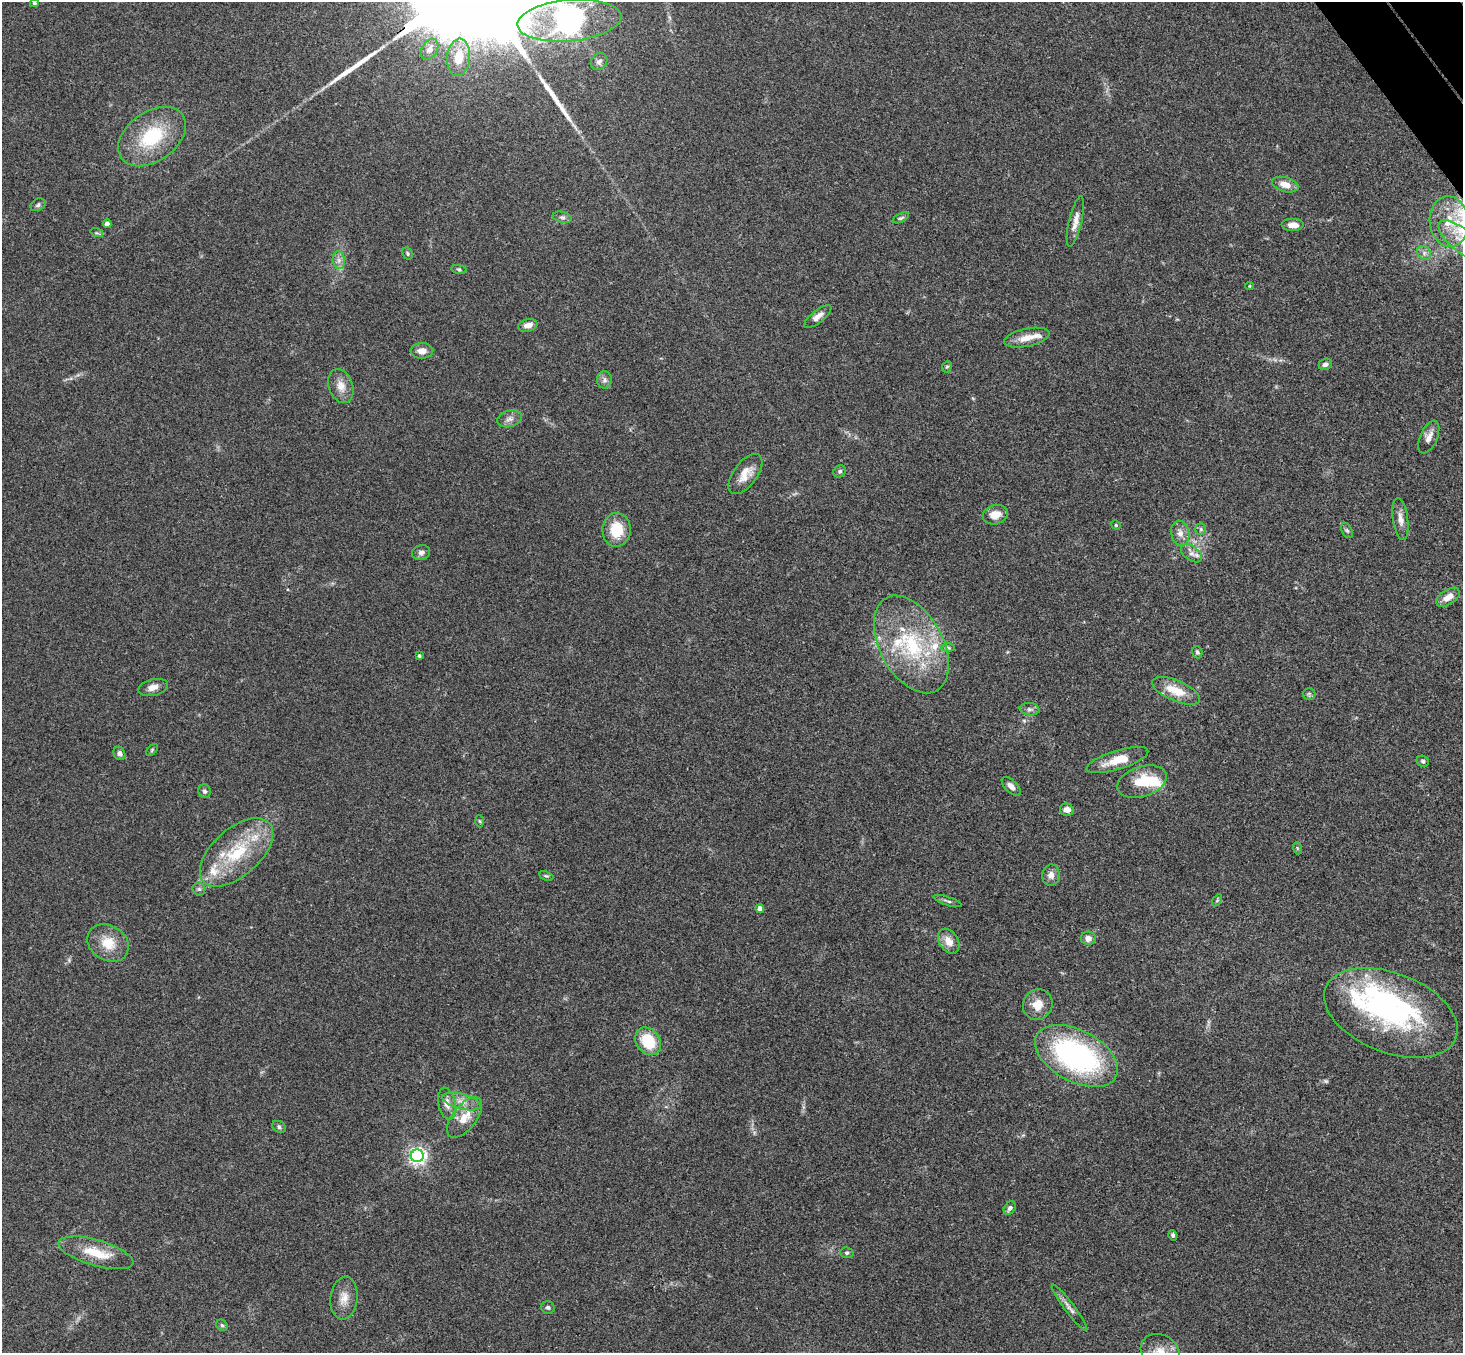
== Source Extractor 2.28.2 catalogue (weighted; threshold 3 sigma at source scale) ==
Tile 10 of 4 x 4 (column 2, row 3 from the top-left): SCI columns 1515-2975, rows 1682-3032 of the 5947 x 5928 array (HDU 1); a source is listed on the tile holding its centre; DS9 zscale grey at full resolution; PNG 1465 x 1355 px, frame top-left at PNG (2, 2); each listed source drawn as its Kron ellipse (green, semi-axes under 4 px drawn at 4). Shown black and unused: <1% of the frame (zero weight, under 3 of 4 exposures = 6% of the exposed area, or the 3 px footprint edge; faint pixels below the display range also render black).
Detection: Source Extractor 2.28.2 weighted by HDU 2 'WHT'; one run over the whole footprint, this tile lists its part. Background 0.18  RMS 0.0079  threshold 0.0357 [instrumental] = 3 sigma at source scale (4.5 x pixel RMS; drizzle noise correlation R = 1.50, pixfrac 1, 0.05/0.05 arcsec/px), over >= 5 px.
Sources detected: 103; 3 inside a brighter object's white glare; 2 long thin detections or spike segments (spike, bleed or trail) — neither listed nor drawn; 9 inside a brighter listed object's ellipse — not listed separately; the other 89 listed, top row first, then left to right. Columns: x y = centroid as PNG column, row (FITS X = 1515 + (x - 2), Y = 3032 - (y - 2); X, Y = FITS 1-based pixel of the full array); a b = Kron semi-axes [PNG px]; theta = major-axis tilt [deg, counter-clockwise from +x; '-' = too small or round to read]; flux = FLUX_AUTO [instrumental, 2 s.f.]
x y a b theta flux
34 3 4 3 - 1.3
569 20 52 20 5 1000
430 49 11 7 60 5.6
459 57 19 11 83 16
599 62 9 7 51 3.1
152 137 38 24 36 46
1285 185 13 7 -16 8
38 205 8 5 30 1.9
562 217 10 5 -13 2.3
901 218 8 4 24 1.6
1075 221 26 6 76 6.8
1449 222 25 19 -85 24
107 224 4 4 - 4.7
1293 225 11 6 0 6.5
97 233 6 4 -17 1.3
1462 241 29 11 -39 17
408 253 6 5 - 1.3
1424 253 7 6 - 2.9
339 260 9 6 -83 3.7
459 269 8 4 -9 1.1
1250 286 4 3 - 0.59
818 316 16 6 38 5.1
528 325 10 6 14 5.4
1027 338 23 9 12 10
422 351 11 8 2 5.9
1325 364 7 5 22 2.4
947 367 6 4 66 1
604 380 8 7 - 3.1
341 386 17 12 -71 8.8
510 419 12 8 17 4.2
1429 437 17 8 66 6.1
840 471 6 5 - 1.5
745 474 23 12 53 11
995 515 13 9 16 10
1400 519 21 7 -82 6.3
1116 525 5 4 - 0.87
1201 529 6 5 - 1.5
616 530 17 14 88 22
1347 530 8 5 -62 1.5
1180 533 12 9 -80 5.6
421 552 9 7 17 3
1191 553 12 7 -35 4
1448 597 13 7 33 7.8
911 644 53 31 -61 79
948 648 6 4 -1 1.4
1197 652 6 5 - 1.8
419 656 3 3 - 1.5
153 687 15 8 13 5.9
1176 691 26 10 -23 19
1309 694 6 6 - 1.6
1030 709 10 6 -7 2.8
152 750 7 4 46 1.2
119 753 7 5 -66 2.6
1117 760 32 9 17 17
1423 761 6 5 - 1.5
1142 782 25 15 17 25
1011 786 12 6 -45 4.5
205 791 7 6 - 1.8
1067 810 7 6 - 4.7
480 821 6 4 -87 0.96
1297 848 6 4 -71 0.99
237 852 44 23 41 51
1051 875 10 8 81 4.7
546 876 7 4 -23 1.3
199 889 6 6 - 1.8
1217 900 7 4 56 1.1
948 901 15 3 -18 1.8
760 908 4 4 - 4.4
1088 938 7 6 - 4.8
949 941 13 9 -58 8.4
108 943 22 17 -31 18
1038 1005 16 14 58 12
1391 1013 70 40 -21 130
648 1041 15 11 -53 26
1076 1056 45 25 -28 170
461 1101 19 7 -15 8.1
447 1104 16 8 -77 6
464 1117 24 12 52 15
279 1127 7 5 -30 2
417 1156 6 6 - 290
1010 1208 7 5 54 2.4
1173 1235 5 4 - 1.6
96 1253 39 13 -16 23
847 1253 7 5 -12 1.6
344 1298 21 13 83 10
548 1307 7 6 - 1.7
1069 1308 28 5 -53 4.7
222 1325 6 5 - 1.3
1160 1352 21 16 -33 15
Isophote crosses this tile's border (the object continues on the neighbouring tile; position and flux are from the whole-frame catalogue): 3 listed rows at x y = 569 20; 1462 241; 1160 1352